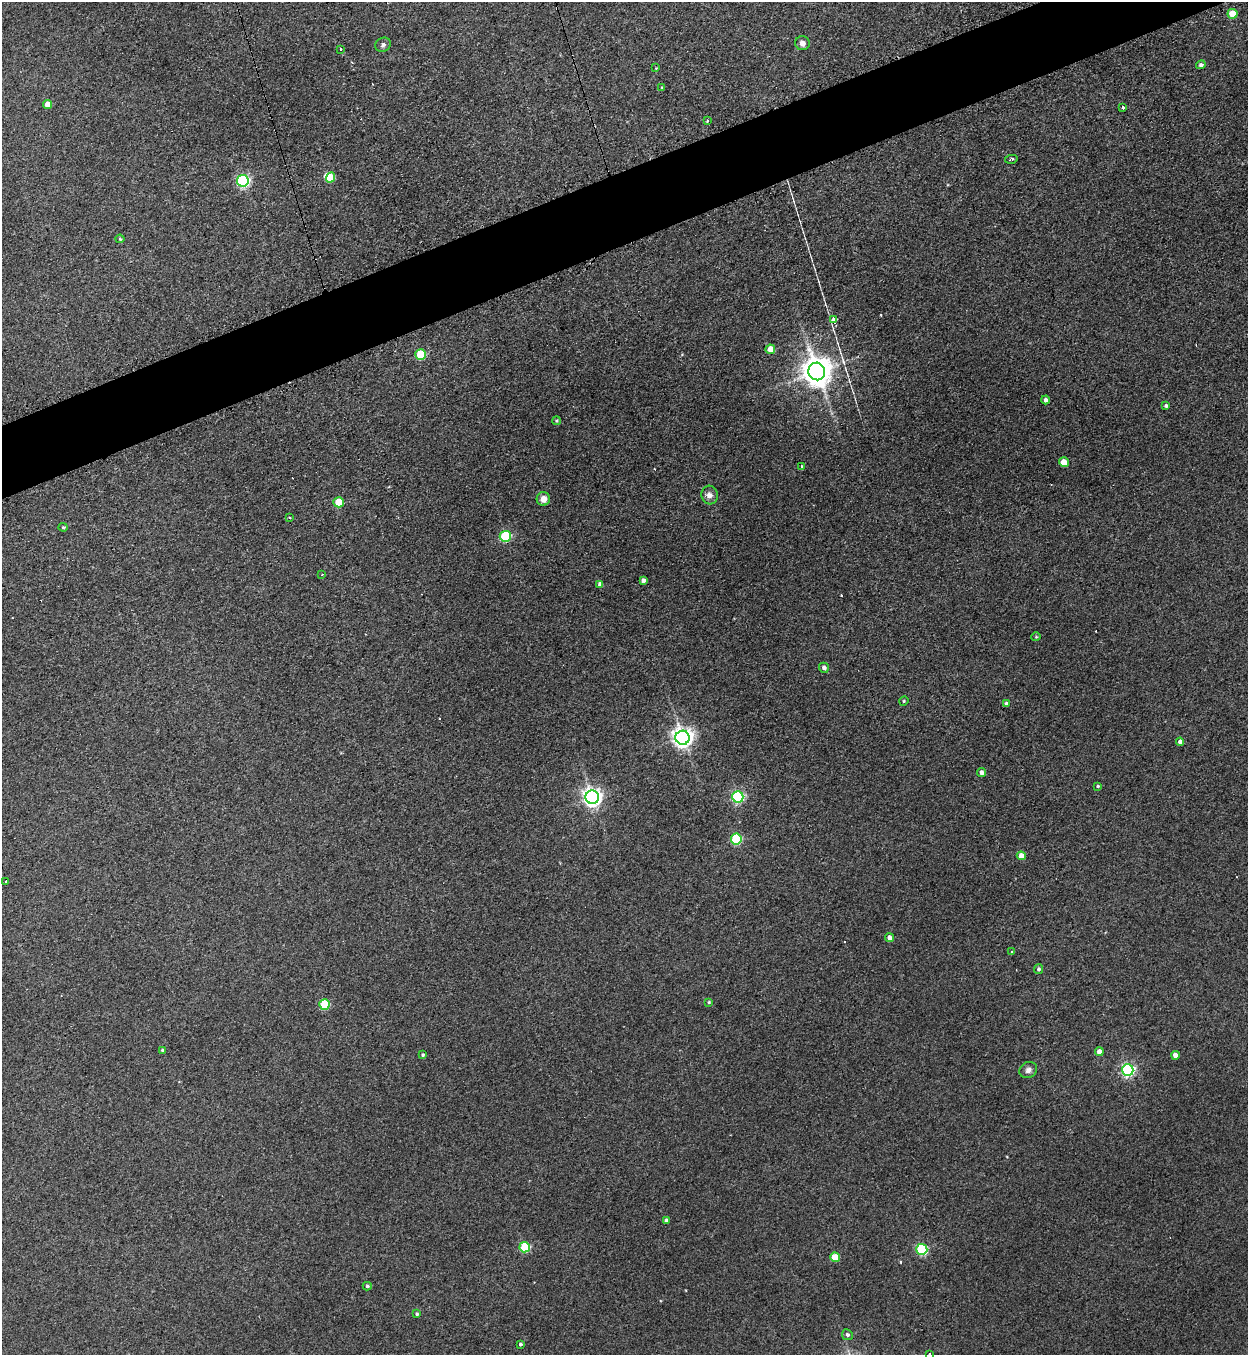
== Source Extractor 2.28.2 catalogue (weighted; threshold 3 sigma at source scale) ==
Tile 10 of 4 x 4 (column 2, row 3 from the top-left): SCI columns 1527-2772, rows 1375-2727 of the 5416 x 5455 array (HDU 1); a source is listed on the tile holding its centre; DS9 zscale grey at full resolution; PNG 1250 x 1357 px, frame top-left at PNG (2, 2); each listed source drawn as its Kron ellipse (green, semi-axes under 4 px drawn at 4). Shown black and unused: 5% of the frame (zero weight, under 3 of 4 exposures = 3% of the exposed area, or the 3 px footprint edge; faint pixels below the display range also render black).
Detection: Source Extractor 2.28.2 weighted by HDU 2 'WHT'; one run over the whole footprint, this tile lists its part. Background 0.189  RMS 0.0084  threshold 0.0377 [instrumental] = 3 sigma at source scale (4.5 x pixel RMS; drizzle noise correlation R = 1.50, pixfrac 1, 0.05/0.05 arcsec/px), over >= 5 px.
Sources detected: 71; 1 inside a brighter object's white glare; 5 cosmic-ray / hot-pixel residue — neither listed nor drawn; the other 65 listed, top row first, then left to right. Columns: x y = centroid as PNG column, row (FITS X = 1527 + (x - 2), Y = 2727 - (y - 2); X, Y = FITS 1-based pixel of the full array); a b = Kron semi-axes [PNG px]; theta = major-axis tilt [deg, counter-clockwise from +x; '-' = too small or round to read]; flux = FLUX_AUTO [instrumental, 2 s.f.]
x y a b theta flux
1232 14 5 5 - 18
802 43 7 7 - 3.4
383 45 8 6 31 2.2
341 49 3 2 - 1.2
1201 65 5 4 - 2
656 68 2 2 - 0.68
661 87 3 2 - 0.69
48 104 4 4 - 9.1
1123 107 3 3 - 2.3
708 121 3 3 - 1.7
1011 159 6 3 13 1.5
330 177 5 4 - 18
243 181 6 6 - 120
120 239 4 4 - 0.9
834 319 4 4 - 29
770 349 5 4 - 11
421 355 5 5 - 39
817 371 9 8 - 1300
1045 400 4 3 - 2.6
1166 406 4 4 - 1.6
556 421 4 3 - 0.89
1064 462 5 5 - 13
801 466 4 4 - 1.6
710 495 9 8 - 4.1
543 499 7 6 - 5.4
339 502 5 5 - 29
289 518 3 2 - 0.88
63 527 4 4 - 1
505 536 5 5 - 64
322 575 3 2 - 0.74
643 580 4 4 - 2.6
600 584 4 4 - 2.8
1036 637 4 4 - 0.88
824 668 5 4 - 2.5
904 701 5 4 - 1
1006 704 4 4 - 2.1
683 738 7 7 - 500
1180 742 4 4 - 3.6
982 772 4 4 - 3.3
1098 786 3 3 - 0.89
592 797 7 6 - 410
738 797 6 5 - 120
736 839 5 5 - 60
1021 856 4 4 - 7.9
6 882 3 3 - 2.1
889 938 4 4 - 4.9
1012 952 3 2 - 1.3
1039 969 5 4 - 1.7
709 1002 4 4 - 1
324 1004 5 5 - 43
162 1050 3 3 - 1
1099 1052 4 4 - 5.6
423 1055 4 3 - 1
1175 1055 4 4 - 5.7
1028 1070 9 7 30 3.8
1128 1070 6 6 - 150
666 1221 4 4 - 2.8
525 1247 5 5 - 46
922 1249 5 5 - 79
835 1257 5 4 - 18
367 1286 4 4 - 1.5
417 1314 4 4 - 1.2
847 1335 5 5 - 2.1
520 1344 3 3 - 1.4
930 1354 3 3 - 2.1
Isophote crosses this tile's border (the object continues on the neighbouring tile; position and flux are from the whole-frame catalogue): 1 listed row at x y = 930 1354